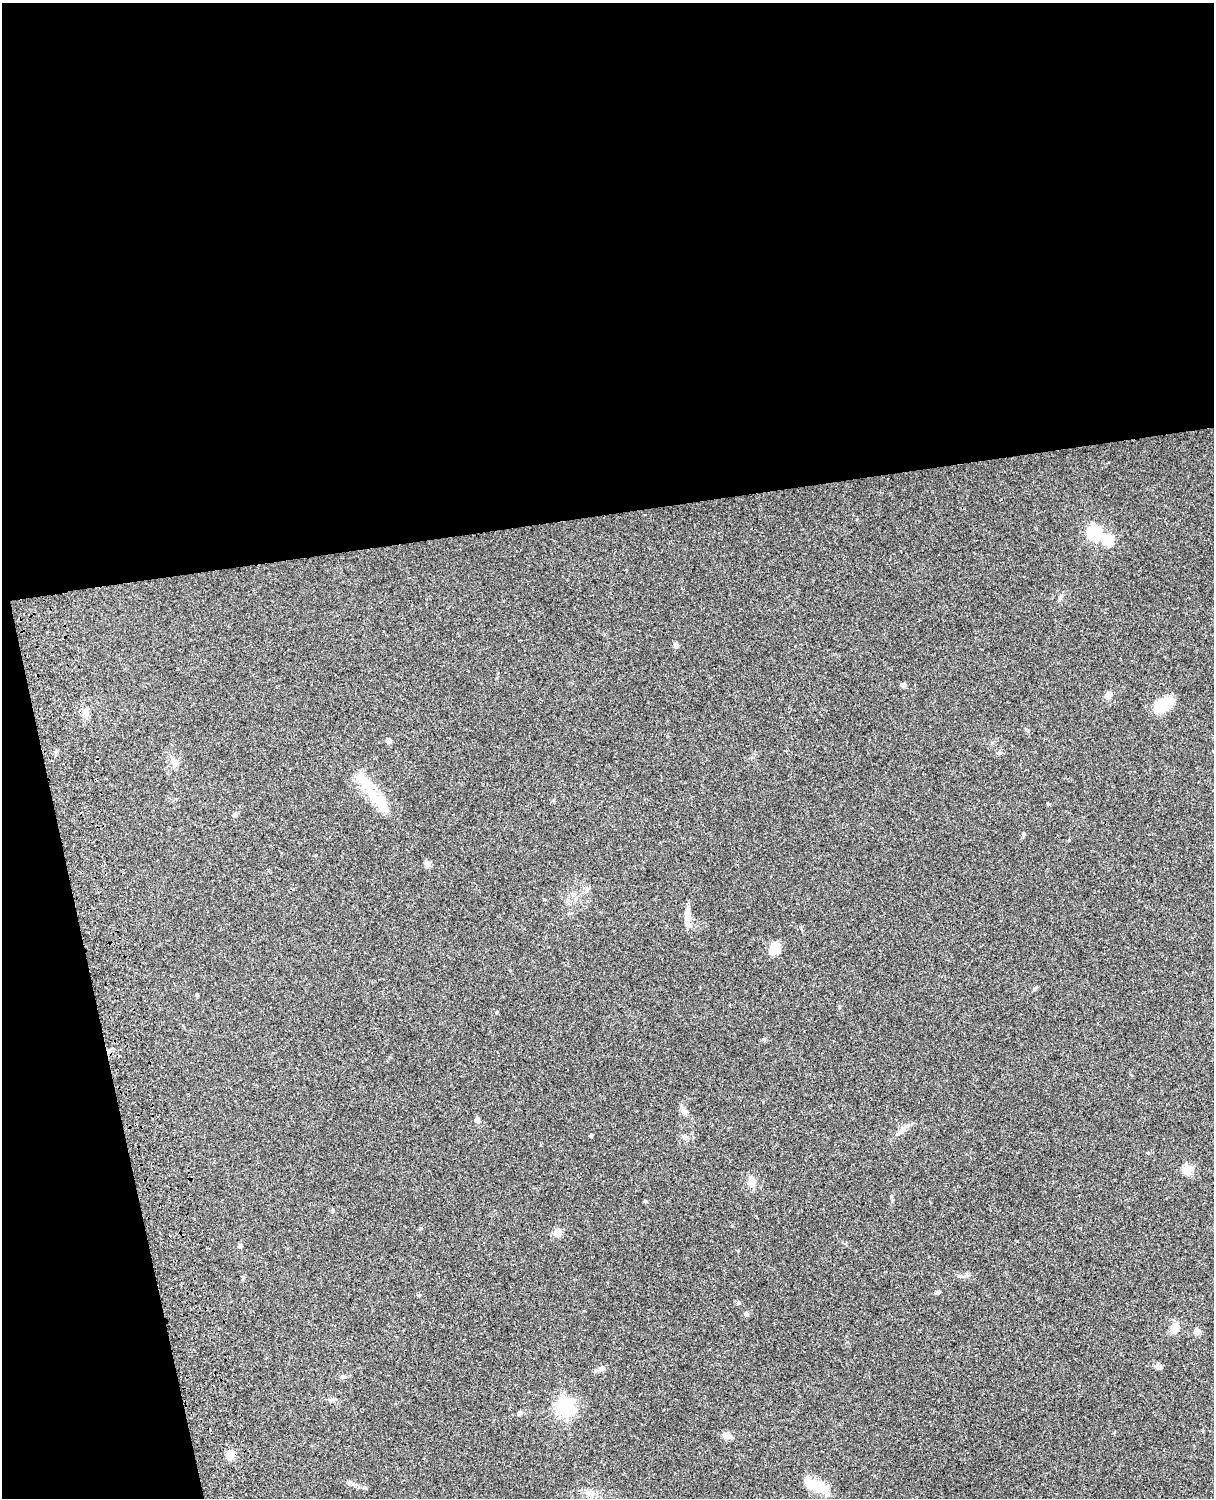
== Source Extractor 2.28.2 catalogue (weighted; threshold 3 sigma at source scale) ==
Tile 1 of 4 x 3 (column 1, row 1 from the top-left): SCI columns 122-1333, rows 3269-4764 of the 5088 x 4928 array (HDU 1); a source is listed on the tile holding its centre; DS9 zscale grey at full resolution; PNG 1216 x 1500 px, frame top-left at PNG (2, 3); no overlay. Shown black and unused: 39% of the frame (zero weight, under 3 of 4 exposures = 6% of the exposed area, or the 3 px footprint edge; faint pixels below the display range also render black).
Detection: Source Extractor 2.28.2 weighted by HDU 2 'WHT'; one run over the whole footprint, this tile lists its part. Background 0.098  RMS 0.0063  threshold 0.0283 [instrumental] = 3 sigma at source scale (4.5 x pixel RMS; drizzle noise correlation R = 1.50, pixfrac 1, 0.05/0.05 arcsec/px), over >= 5 px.
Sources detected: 42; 2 inside a brighter object's white glare — not listed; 1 inside a brighter listed object's ellipse — not listed separately; the other 39 listed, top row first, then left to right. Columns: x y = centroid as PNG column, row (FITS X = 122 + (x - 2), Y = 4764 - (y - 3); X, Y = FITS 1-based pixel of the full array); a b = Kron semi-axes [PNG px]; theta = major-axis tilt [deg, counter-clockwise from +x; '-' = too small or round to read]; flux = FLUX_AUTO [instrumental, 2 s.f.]
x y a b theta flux
1094 533 6 6 - 96
1108 540 11 10 - 10
676 645 7 6 - 1.4
904 685 7 6 - 1.4
1109 695 9 7 60 2.8
1163 705 20 12 36 20
85 713 14 7 -85 3.9
389 741 5 4 - 2.7
999 753 6 4 18 0.89
173 761 8 8 - 2.7
365 783 39 12 -53 18
235 815 5 5 - 1.1
1024 834 5 5 - 0.76
427 864 9 6 -67 2.1
687 917 22 7 88 5.9
775 948 12 10 75 9.1
197 995 3 3 - 1
684 1111 9 6 -21 2
477 1120 6 6 - 2
902 1130 16 5 43 3.2
591 1136 4 3 - 0.8
685 1137 9 4 8 1.4
1187 1170 5 5 - 27
752 1182 13 8 -75 5.4
645 1201 5 4 - 0.69
558 1232 5 5 - 16
240 1245 6 5 - 0.99
937 1292 6 5 - 0.97
418 1295 5 4 - 0.83
746 1314 6 5 - 1.1
1174 1328 13 10 74 5
1197 1331 7 7 - 2.9
1158 1367 9 6 -9 1.7
344 1377 7 4 -2 1
565 1407 7 7 - 220
519 1413 8 5 7 1.2
727 1436 12 7 -26 3.5
230 1454 13 9 82 4.3
817 1485 25 10 -20 17
Unlisted compact peaks at least as high as the median listed source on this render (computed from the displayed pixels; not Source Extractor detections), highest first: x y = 738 1303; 421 1228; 1048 804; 764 1039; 1034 989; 349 1483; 891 1196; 497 1012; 1148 1153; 601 1369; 333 1211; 966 1274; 1069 840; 364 1487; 1061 596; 544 899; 1017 1241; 587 890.